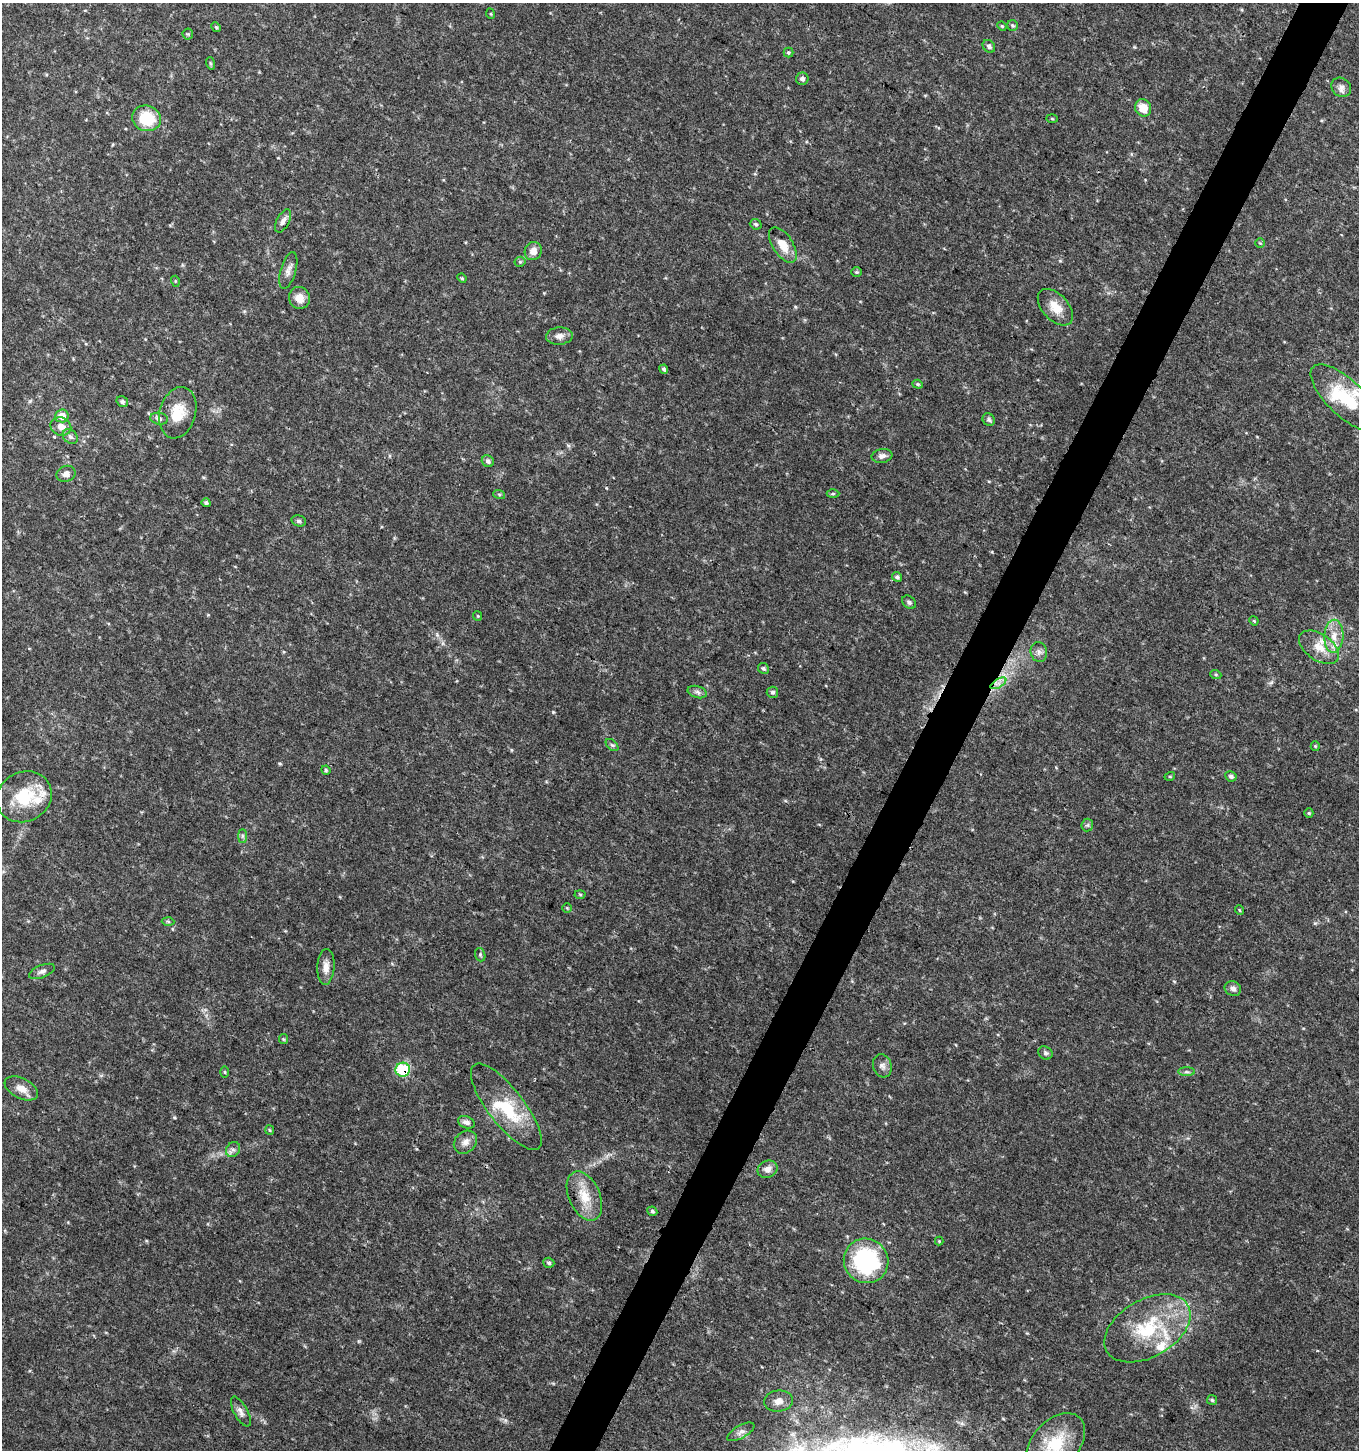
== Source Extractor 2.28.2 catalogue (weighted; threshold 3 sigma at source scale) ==
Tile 10 of 4 x 4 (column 2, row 3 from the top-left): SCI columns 1625-2981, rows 1451-2898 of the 5896 x 5806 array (HDU 1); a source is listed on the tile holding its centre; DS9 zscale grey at full resolution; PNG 1361 x 1452 px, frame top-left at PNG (2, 3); each listed source drawn as its Kron ellipse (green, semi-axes under 4 px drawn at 4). Shown black and unused: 3% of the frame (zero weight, under 3 of 4 exposures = <1% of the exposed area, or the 3 px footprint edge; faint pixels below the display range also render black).
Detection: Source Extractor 2.28.2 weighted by HDU 2 'WHT'; one run over the whole footprint, this tile lists its part. Background 0.0292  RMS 0.0034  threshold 0.0154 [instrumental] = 3 sigma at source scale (4.5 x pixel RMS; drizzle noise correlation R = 1.50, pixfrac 1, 0.0396/0.0396 arcsec/px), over >= 5 px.
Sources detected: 103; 1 inside a brighter object's white glare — neither listed nor drawn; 6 inside a brighter listed object's ellipse — not listed separately; the other 96 listed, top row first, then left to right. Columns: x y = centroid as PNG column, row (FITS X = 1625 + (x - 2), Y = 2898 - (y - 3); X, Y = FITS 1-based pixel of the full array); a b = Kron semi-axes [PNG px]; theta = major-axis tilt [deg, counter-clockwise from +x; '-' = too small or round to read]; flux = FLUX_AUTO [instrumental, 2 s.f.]
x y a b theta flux
491 14 5 3 - 0.27
1013 25 5 5 - 0.6
1002 26 5 4 - 0.36
216 27 5 4 - 0.4
188 34 5 5 - 0.49
989 46 7 5 -46 1.1
788 52 5 5 - 0.5
210 63 6 4 -71 0.42
802 79 6 6 - 1.1
1341 87 10 9 - 1.7
1143 108 9 8 - 5
146 118 14 12 -17 12
1052 119 5 3 - 0.33
283 221 13 6 62 1.5
756 224 6 5 - 0.72
1260 243 4 4 - 0.34
783 245 20 10 -57 4.9
533 251 9 8 - 2.5
520 262 5 5 - 0.5
288 270 19 7 74 2.2
856 272 5 4 - 0.47
462 278 5 4 - 0.38
175 281 5 3 - 0.3
299 298 11 10 - 4.1
1055 307 22 13 -47 5.6
559 336 13 8 5 2
664 369 4 3 - 0.73
918 384 5 4 - 0.46
1346 398 45 18 -43 17
122 402 6 5 - 0.82
178 413 26 18 75 7.9
62 416 7 6 - 3.2
159 419 9 6 -9 1.1
989 420 7 6 - 0.79
61 426 10 9 - 2.6
70 437 8 6 -42 1.1
882 456 10 7 9 1.5
488 461 6 5 - 0.96
66 474 9 8 - 1.8
499 494 6 4 -19 0.44
833 494 6 4 1 0.53
206 503 4 4 - 0.66
299 521 7 5 -14 0.78
897 577 5 4 - 0.79
909 602 8 6 -42 0.87
478 616 5 4 - 0.32
1254 621 5 3 - 0.31
1334 636 16 9 88 4.5
1319 647 22 13 -34 6
1039 652 10 8 -77 1.4
763 668 6 5 - 0.62
1216 675 5 3 - 0.42
998 683 9 3 31 1.1
697 692 10 6 -16 1.1
772 692 6 5 - 0.73
612 745 7 4 -43 0.62
1315 746 5 4 - 0.37
326 770 5 4 - 0.42
1170 776 5 3 - 0.32
1231 776 6 5 - 0.85
24 797 28 24 28 16
1309 813 5 4 - 0.42
1087 825 6 6 - 0.63
242 836 7 4 -90 0.65
580 894 5 3 - 0.36
567 908 4 4 - 0.35
1240 910 5 3 - 0.29
168 922 6 4 -3 0.48
480 955 7 5 -71 0.53
326 967 18 8 87 2.7
42 971 13 6 22 1.3
1233 989 8 7 - 1.4
283 1039 5 4 - 0.44
1045 1053 7 6 - 0.79
882 1066 11 9 -73 1.7
403 1070 7 7 - 20
225 1072 5 3 - 0.36
1187 1072 8 4 -1 0.78
21 1088 18 10 -26 3.3
506 1107 53 18 -52 17
466 1122 9 6 -23 1.4
270 1130 5 4 - 0.39
465 1142 13 10 43 2.4
233 1149 8 6 52 1.1
767 1169 10 8 23 2.2
584 1196 26 15 -66 7.9
652 1211 5 4 - 0.59
939 1241 4 4 - 0.3
866 1261 23 22 - 42
549 1263 5 5 - 0.59
1147 1328 47 28 30 26
1212 1400 5 5 - 0.46
778 1401 14 10 7 2.8
241 1412 16 6 -61 1.9
741 1432 15 6 30 1.5
1056 1443 35 23 47 16
Overlapping masked pixels (flux is a lower limit): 2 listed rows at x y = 998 683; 403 1070
Isophote crosses this tile's border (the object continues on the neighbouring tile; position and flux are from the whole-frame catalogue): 1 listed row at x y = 1056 1443
Unlisted compact peaks at least as high as the median listed source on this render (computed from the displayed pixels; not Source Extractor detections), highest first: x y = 553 712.